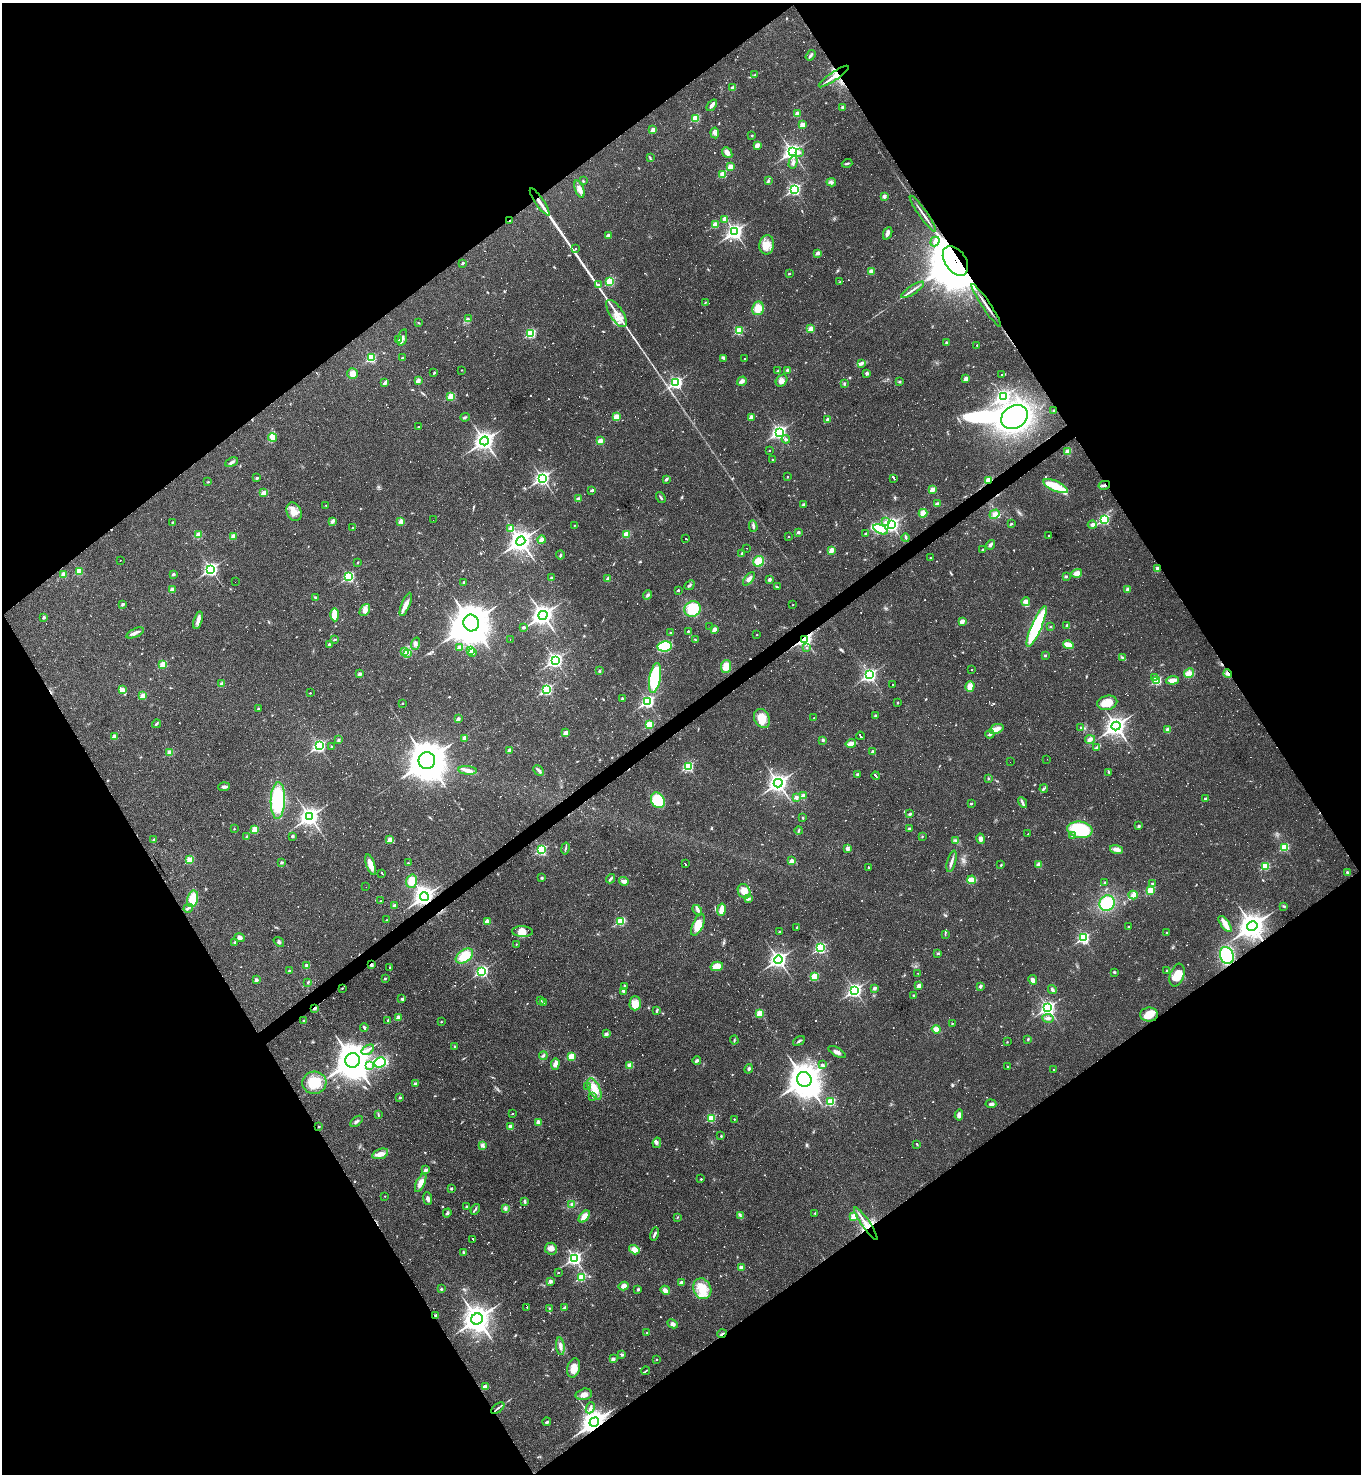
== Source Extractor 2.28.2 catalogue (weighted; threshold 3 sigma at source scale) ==
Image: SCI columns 293-5726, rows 1-5886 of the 5881 x 5886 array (HDU 1 of 3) = the unmasked area's bounding box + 8 px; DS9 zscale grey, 4 x 4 block average (1 PNG px = mean of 4 x 4 image px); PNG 1363 x 1476 px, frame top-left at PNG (2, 3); each listed source drawn as its Kron ellipse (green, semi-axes under 4 px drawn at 4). Shown black and unused: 49% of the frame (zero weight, under 2 of 3 exposures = <1% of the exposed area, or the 3 px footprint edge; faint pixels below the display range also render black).
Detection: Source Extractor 2.28.2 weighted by HDU 2 'WHT'. Background 0.0191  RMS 0.004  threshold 0.0182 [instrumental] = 3 sigma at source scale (4.5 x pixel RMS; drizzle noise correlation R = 1.50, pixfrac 1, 0.05/0.05 arcsec/px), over >= 5 px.
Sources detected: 1166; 26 too faint to see at this stretch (4 x 4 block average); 3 inside a brighter object's white glare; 290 cosmic-ray / hot-pixel residue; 3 long thin detections or spike segments (spike, bleed or trail) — neither listed nor drawn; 8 coinciding with a brighter row at this scale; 29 inside a brighter listed object's ellipse — not listed separately; of the other 807, all 500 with FLUX_AUTO >= 1.6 (the completeness limit of this list) listed and drawn (307 fainter detections not listed), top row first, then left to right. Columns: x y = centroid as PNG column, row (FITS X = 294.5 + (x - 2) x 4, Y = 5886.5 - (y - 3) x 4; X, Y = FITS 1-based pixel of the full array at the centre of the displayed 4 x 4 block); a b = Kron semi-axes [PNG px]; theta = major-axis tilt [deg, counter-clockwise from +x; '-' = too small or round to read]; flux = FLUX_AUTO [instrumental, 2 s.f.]
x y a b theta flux
810 55 6 2 54 6.3
755 75 3 2 - 1.9
834 76 18 2 35 19
733 88 2 2 - 28
712 105 6 3 52 7.2
842 108 3 3 - 3.6
797 114 2 2 - 44
696 118 2 2 - 110
802 125 2 2 - 39
653 130 2 2 - 26
715 133 5 2 - 5.2
752 135 2 2 - 5.7
757 145 2 2 - 34
792 152 4 3 - 790
799 152 2 2 - 3.2
727 153 6 4 -50 10
650 158 3 2 - 1.9
793 162 6 3 74 6.8
847 163 5 2 - 3.7
730 167 2 2 - 56
723 174 2 2 - 65
583 181 3 2 - 2
768 181 4 2 - 3.9
831 182 4 2 - 3.9
580 189 9 4 -70 11
794 189 3 2 - 410
884 196 2 2 - 20
540 202 16 2 -56 19
923 214 22 2 -55 12
724 219 2 2 - 20
510 220 2 2 - 1.8
715 225 2 2 - 79
735 232 4 3 - 760
888 233 6 3 66 11
608 235 2 2 - 23
935 241 5 3 - 7
767 245 9 7 81 25
575 249 2 2 - 1.8
818 253 2 2 - 23
955 261 16 10 -56 20000
463 263 2 2 - 8.1
871 271 2 2 - 36
789 274 2 2 - 4.8
610 282 2 2 - 130
840 282 2 2 - 2.7
599 285 3 3 - 10
912 290 13 2 34 10
705 303 4 2 - 2.1
986 306 25 2 -56 15
758 308 7 6 - 25
616 314 16 6 -56 30
468 318 4 2 - 2.1
419 323 3 2 - 1.9
811 329 2 2 - 55
739 331 3 2 - 120
531 333 2 2 - 210
402 337 8 3 75 7
399 340 2 2 - 1.8
946 342 2 2 - 4.6
977 345 2 2 - 1.6
371 358 2 2 - 180
402 358 2 2 - 8.8
724 358 4 3 - 3.4
744 359 2 2 - 2.3
861 363 4 3 - 4.6
462 370 2 2 - 2.1
778 370 2 2 - 2.8
787 370 3 3 - 4.3
434 373 3 2 - 1.8
867 373 4 2 - 5
352 374 5 5 - 14
1002 375 2 2 - 2.5
966 379 2 2 - 33
418 381 2 2 - 18
742 381 5 3 - 9.3
781 381 7 5 49 11
899 382 3 2 - 2.4
385 383 2 2 - 17
676 383 3 2 - 430
844 383 3 3 - 3
451 396 2 2 - 100
1003 397 3 2 - 540
1053 410 2 2 - 1.7
465 417 5 2 - 3.2
616 417 2 2 - 69
751 417 2 2 - 29
1014 417 14 11 30 530
828 419 2 2 - 22
418 427 2 2 - 3.7
779 432 3 3 - 590
272 437 4 3 - 7.9
786 439 4 2 - 3.3
484 441 4 3 - 1100
600 441 2 2 - 40
769 451 2 2 - 2.5
1068 452 2 2 - 69
773 460 2 2 - 4.8
232 462 6 3 28 5.6
787 477 2 2 - 2.8
257 478 2 2 - 8.4
542 478 3 3 - 670
894 478 2 2 - 51
666 479 3 2 - 5.2
988 480 2 2 - 75
208 482 2 2 - 3.6
1104 485 6 2 12 6
1055 486 13 5 -24 57
932 489 2 2 - 43
591 491 2 2 - 5.4
264 493 2 2 - 51
661 497 6 2 -57 3.2
578 499 2 2 - 30
937 504 4 3 - 6.3
326 505 2 2 - 2
803 505 2 2 - 14
294 512 9 7 -67 21
923 513 4 3 - 20
994 514 5 4 - 11
1105 519 3 2 - 300
433 520 2 2 - 1.7
332 521 4 3 - 6
401 521 4 4 - 9.3
885 522 2 2 - 4.7
172 523 3 2 - 1.7
1011 524 3 2 - 3.4
574 525 2 2 - 1.7
891 525 3 3 - 700
1092 525 4 4 - 6.6
753 526 5 2 - 5.3
352 528 2 2 - 1.7
511 529 2 2 - 26
881 529 8 3 -26 120
798 532 2 2 - 14
627 534 2 2 - 81
865 534 2 2 - 5
198 535 2 2 - 69
789 536 2 2 - 2.4
1049 536 2 2 - 4
233 537 2 2 - 50
906 538 4 2 - 2.9
686 539 2 2 - 33
541 540 4 4 - 7.9
521 541 5 4 - 1500
990 545 5 3 - 6.6
747 548 2 2 - 9.2
831 550 2 2 - 51
983 550 2 2 - 7.3
742 553 3 2 - 1.8
560 555 4 2 - 3.3
930 558 2 2 - 2.5
120 560 2 2 - 1.6
759 561 5 5 - 33
358 562 2 2 - 4.6
211 569 3 2 - 590
1158 569 2 2 - 36
79 571 2 2 - 73
1077 573 5 4 - 15
64 574 2 2 - 52
173 574 2 2 - 11
1066 576 2 2 - 6.2
349 577 3 2 - 280
551 577 2 2 - 5.3
608 579 2 2 - 28
749 579 8 3 50 9.7
770 579 2 2 - 14
235 582 2 2 - 2.9
464 582 2 2 - 2.8
689 585 5 2 - 4.8
777 587 3 2 - 2.3
1128 589 4 3 - 6.2
172 590 3 3 - 9.5
678 590 2 2 - 6.1
648 595 4 3 - 4.9
315 597 3 2 - 2.2
1026 602 4 4 - 9.6
122 604 2 2 - 14
406 604 12 4 68 16
793 605 2 2 - 2.1
692 609 8 7 - 100
365 610 6 4 56 12
335 615 6 4 -88 39
543 615 5 4 - 1200
44 617 2 2 - 11
198 620 9 4 73 11
962 621 2 2 - 33
471 623 8 8 - 4900
1067 625 2 2 - 9.2
1037 626 22 5 66 180
523 627 2 2 - 8.8
710 627 2 2 - 2.2
1051 627 2 2 - 4.2
714 629 2 2 - 26
688 631 2 2 - 4.8
670 632 2 2 - 1.6
135 633 9 3 23 8.1
757 635 2 2 - 2.5
335 639 4 2 - 3.6
510 639 2 2 - 4.1
804 639 3 2 - 680
695 640 4 2 - 2
329 644 2 2 - 10
415 644 6 3 71 5.5
1068 645 5 3 - 37
665 646 7 5 11 140
459 647 2 2 - 13
806 648 2 2 - 2.7
405 651 2 2 - 38
471 651 2 2 - 25
407 653 3 3 - 4
473 653 2 2 - 9.2
1045 655 2 2 - 8.4
1122 657 4 2 - 3
555 660 3 3 - 620
163 664 2 2 - 82
726 666 6 5 - 26
971 670 2 2 - 1.9
599 671 2 2 - 8.7
1189 673 5 4 - 13
1228 673 4 2 - 8.7
360 674 2 2 - 18
869 675 3 2 - 610
1155 677 2 2 - 7.2
655 678 15 5 80 180
1157 680 2 2 - 170
1172 680 6 3 6 20
222 684 2 2 - 28
893 684 2 2 - 22
970 687 5 4 - 19
547 689 3 2 - 330
122 690 3 2 - 29
310 693 2 2 - 1.9
143 696 2 2 - 52
622 698 2 2 - 6.6
647 702 3 2 - 490
402 703 2 2 - 3.6
898 703 2 2 - 3.5
1107 703 10 7 12 33
258 709 2 2 - 3.7
876 716 2 2 - 9.7
762 718 10 7 -63 36
814 718 2 2 - 3.7
458 719 2 2 - 18
156 724 5 2 - 4.2
649 725 2 2 - 130
1116 726 4 4 - 1000
1081 727 3 2 - 1.8
997 729 7 4 22 13
1168 730 2 2 - 39
566 733 2 2 - 32
990 734 5 3 - 4.2
114 736 2 2 - 23
860 736 4 2 - 130
465 738 4 3 - 9.8
1090 739 5 4 - 8.8
339 740 2 2 - 9.9
823 740 3 2 - 3.7
851 744 5 3 - 16
319 746 3 2 - 420
332 747 2 2 - 5.5
1097 747 2 2 - 1.6
509 750 2 2 - 25
873 751 2 2 - 13
170 753 2 2 - 70
1047 759 2 2 - 3.5
427 761 8 8 - 6000
1010 762 2 2 - 13
688 766 2 2 - 250
468 770 9 4 -5 12
539 770 6 3 -47 5.2
1109 772 3 2 - 2
858 774 3 2 - 5.5
876 776 4 2 - 160
988 778 2 2 - 1.7
778 783 4 3 - 1000
224 787 6 2 4 7
1044 789 4 2 - 3.3
803 796 2 2 - 47
796 797 2 2 - 23
1205 799 2 2 - 6.7
278 800 18 7 88 150
658 800 8 6 -61 74
1023 802 6 2 -62 4.4
971 803 4 2 - 1.8
910 814 2 2 - 7.8
310 817 4 3 - 1200
802 818 3 2 - 2.1
1139 826 2 2 - 9.3
909 828 2 2 - 8.4
234 829 2 2 - 2.4
255 829 2 2 - 71
1080 830 12 8 -8 130
799 831 4 2 - 2.3
1028 834 2 2 - 2.9
292 836 3 2 - 2.7
922 836 3 2 - 2.1
1072 836 2 2 - 4
247 837 2 2 - 6.3
390 839 2 2 - 44
981 839 5 4 - 9.5
153 840 4 2 - 4.2
956 841 2 2 - 2.4
1285 847 2 2 - 140
565 848 6 2 79 3
847 849 3 3 - 6.6
1117 849 7 3 -16 14
541 850 3 2 - 270
190 860 2 2 - 100
791 861 2 2 - 28
952 861 11 2 75 8.8
282 863 2 2 - 10
408 863 2 2 - 3.5
685 864 2 2 - 110
1038 864 4 3 - 4.2
371 865 11 3 -71 30
1001 865 2 2 - 2.6
1266 866 2 2 - 130
869 867 2 2 - 6.9
382 873 2 2 - 58
1347 873 3 2 - 4.2
542 878 3 3 - 3.4
611 879 5 3 - 4
972 880 4 3 - 41
412 881 7 5 74 30
624 881 5 3 - 9.2
1105 882 2 2 - 5.5
1152 883 2 2 - 3.1
366 887 2 2 - 4.6
1150 890 2 2 - 100
744 891 7 6 - 26
1133 895 4 3 - 5.7
424 896 4 4 - 1000
193 899 8 5 77 39
748 899 3 3 - 4.2
381 901 2 2 - 1.6
1107 903 8 7 - 100
394 906 2 2 - 20
1284 906 4 2 - 2.3
188 908 5 2 - 3.6
697 910 5 3 - 6
722 910 6 3 80 31
386 920 2 2 - 1.7
621 921 2 2 - 160
487 922 2 2 - 40
1225 924 9 3 -54 22
698 925 12 5 66 31
1252 926 5 4 - 2100
797 927 2 2 - 2.6
1128 927 2 2 - 2.6
522 931 10 5 -3 19
780 931 2 2 - 6.4
1167 933 2 2 - 3.2
945 934 4 2 - 2.1
240 938 5 3 - 7.3
1084 938 3 2 - 330
234 942 2 2 - 2.7
279 942 6 2 -39 3.5
516 944 2 2 - 2.1
820 948 3 2 - 330
938 953 2 2 - 3
1227 955 9 7 -68 140
464 956 10 6 36 49
778 960 4 3 - 670
371 965 3 2 - 5
307 966 2 2 - 40
717 966 6 4 13 32
390 967 4 2 - 2.4
289 970 2 2 - 4.3
1167 970 2 2 - 4.6
482 971 3 2 - 380
1114 972 2 2 - 3.3
918 973 2 2 - 1.9
1177 975 12 7 71 52
815 976 2 2 - 110
385 978 2 2 - 5.3
256 980 2 2 - 16
1033 980 5 3 - 11
308 982 3 2 - 2.5
624 986 3 2 - 4.3
919 986 2 2 - 35
980 986 2 2 - 14
342 988 2 2 - 3.4
874 988 2 2 - 18
1052 989 5 3 - 5.1
855 990 3 3 - 620
624 991 3 3 - 5.6
914 996 2 2 - 9.3
402 999 2 2 - 6.2
540 1000 2 2 - 9.4
544 1002 2 2 - 15
635 1003 7 5 89 17
315 1008 2 2 - 17
1048 1008 3 3 - 680
657 1011 3 2 - 5.1
760 1013 2 2 - 90
1149 1015 9 7 -1 28
398 1017 2 2 - 36
1048 1018 5 3 - 5.2
304 1021 2 2 - 8.8
388 1021 2 2 - 2
441 1022 2 2 - 1.8
952 1023 2 2 - 3.1
364 1027 4 2 - 4.6
936 1029 4 3 - 15
606 1034 2 2 - 16
1028 1039 3 2 - 2.1
734 1040 4 2 - 2.4
799 1041 6 2 32 4.2
1007 1042 2 2 - 2.1
455 1046 2 2 - 2.9
368 1050 7 2 33 8
837 1052 9 3 -31 8.2
543 1056 4 2 - 3.8
571 1056 2 2 - 84
353 1060 7 7 - 4400
697 1061 4 3 - 4.6
380 1062 6 5 - 86
555 1064 6 4 87 9.8
822 1064 2 2 - 7.1
630 1065 2 2 - 55
370 1066 2 2 - 4.9
1007 1066 2 2 - 2.2
749 1069 5 3 - 4.2
1054 1069 2 2 - 3
804 1079 7 7 - 4300
314 1083 12 11 - 54
415 1084 2 2 - 17
588 1086 2 2 - 1.6
594 1089 11 5 -64 31
593 1097 4 2 - 3.7
400 1098 2 2 - 7.7
831 1102 2 2 - 130
991 1104 5 3 - 5.9
378 1114 2 2 - 1.7
512 1114 2 2 - 3
959 1115 5 3 - 8.7
712 1118 2 2 - 130
734 1119 2 2 - 1.7
356 1121 7 2 39 8
538 1122 3 3 - 6.6
510 1126 3 3 - 9.7
319 1127 2 2 - 5.2
721 1136 3 2 - 1.8
657 1143 5 3 - 4.8
917 1144 3 2 - 1.9
482 1145 4 3 - 4.5
380 1154 8 5 19 16
425 1170 4 3 - 5.5
701 1179 2 2 - 4
421 1183 10 4 64 17
451 1189 2 2 - 3.6
385 1196 2 2 - 1.9
428 1199 6 3 -83 7.5
525 1201 4 2 - 4.6
572 1204 4 2 - 3.8
467 1206 2 2 - 7.6
505 1208 2 2 - 2
475 1209 6 2 56 3.5
447 1213 4 3 - 4.2
815 1213 2 2 - 3
740 1215 4 2 - 3.6
854 1216 2 2 - 59
584 1217 7 4 48 20
677 1217 2 2 - 1.8
866 1224 19 2 -55 22
655 1234 7 2 77 5.5
473 1239 2 2 - 34
551 1249 6 6 - 12
634 1250 5 4 - 18
463 1252 3 2 - 3.1
574 1258 3 2 - 560
742 1267 2 2 - 43
558 1272 2 2 - 3.6
581 1277 2 2 - 130
550 1281 2 2 - 20
681 1282 2 2 - 20
624 1286 5 4 - 12
441 1289 2 2 - 2.7
638 1289 2 2 - 3.6
702 1289 10 8 -65 44
665 1290 5 4 - 9.8
527 1307 2 2 - 86
549 1308 3 2 - 2.5
565 1308 3 2 - 8.2
436 1316 3 2 - 4
477 1319 6 5 - 2300
673 1324 5 4 - 7.8
647 1333 2 2 - 5.8
722 1334 4 2 - 3.7
560 1346 9 3 -83 9.3
622 1355 2 2 - 4.6
613 1359 2 2 - 19
657 1359 2 2 - 2.7
574 1368 10 6 75 24
646 1371 4 2 - 2.6
485 1387 2 2 - 25
584 1394 8 5 12 15
498 1408 8 2 37 5.9
590 1408 6 3 66 5.6
547 1422 4 2 - 3.6
594 1422 5 4 - 2100
Overlapping masked pixels (flux is a lower limit): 19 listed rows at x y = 834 76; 540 202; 923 214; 510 220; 955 261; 986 306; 988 480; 1104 485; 1158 569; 804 639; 1228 673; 424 896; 1252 926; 371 965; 315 1008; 866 1224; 436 1316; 722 1334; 594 1422
Diffuse or blended objects may show on this block-average render without a row.